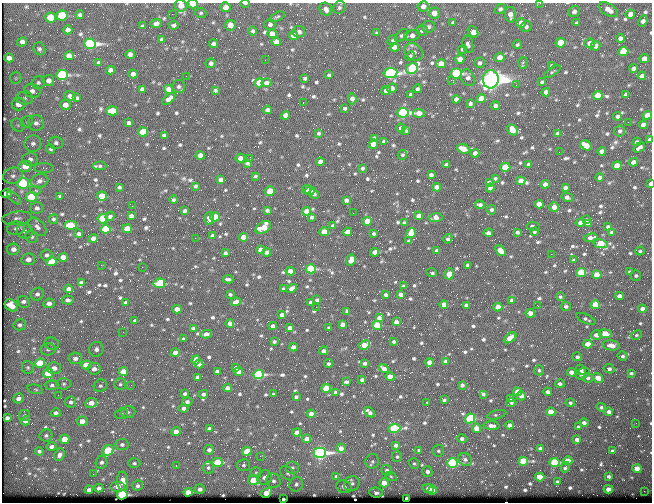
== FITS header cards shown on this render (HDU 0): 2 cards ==
NAXIS1  =                  650 / Width of table row in bytes
NAXIS2  =                  500 / Number of rows in table

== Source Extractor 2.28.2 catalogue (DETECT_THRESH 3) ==
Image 650 x 500 px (HDU 0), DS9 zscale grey, 1 PNG px = 1 image px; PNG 654 x 504 px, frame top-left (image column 1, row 500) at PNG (2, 3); each listed source drawn as its Kron ellipse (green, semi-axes under 4 px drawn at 4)
Background 359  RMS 1.4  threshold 4.29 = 3 sigma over >= 5 px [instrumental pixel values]
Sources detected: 801; of the 801, the 500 brightest by FLUX_AUTO listed and drawn (301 fainter detections omitted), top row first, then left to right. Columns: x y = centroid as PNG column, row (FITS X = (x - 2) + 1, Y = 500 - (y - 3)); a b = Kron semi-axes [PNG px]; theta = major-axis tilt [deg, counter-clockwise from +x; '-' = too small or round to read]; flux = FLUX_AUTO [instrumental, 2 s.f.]
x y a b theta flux
245 3 4 2 - 180
540 3 2 2 - 330
193 4 5 3 - 2100
181 6 6 6 - 1100
423 6 5 5 - 680
226 7 5 5 - 740
339 7 6 6 - 240
326 9 7 6 - 560
500 9 5 4 - 270
608 10 10 6 -32 710
574 12 6 5 - 350
201 13 6 4 2 140
434 13 5 5 - 980
172 14 2 2 - 400
630 14 5 4 - 690
62 15 5 5 - 5000
80 15 4 4 - 250
510 15 8 5 -82 640
277 17 8 4 25 160
51 18 5 5 - 3500
643 21 6 4 66 390
453 22 4 3 - 150
156 23 5 4 - 330
521 23 5 4 - 940
576 23 4 3 - 150
270 24 5 5 - 270
174 25 4 3 - 210
230 25 5 5 - 920
142 26 4 3 - 150
428 27 6 6 - 230
526 27 5 5 - 240
68 30 4 4 - 530
422 30 6 5 - 240
253 31 4 4 - 200
299 32 6 5 - 400
473 32 6 4 -55 1100
377 33 4 4 - 170
272 34 5 4 - 820
402 35 8 4 43 190
412 35 8 5 10 460
293 36 4 4 - 860
620 38 4 4 - 350
162 40 4 4 - 290
393 40 5 5 - 170
22 42 5 4 - 400
276 42 5 4 - 790
560 43 5 4 - 3000
590 43 5 4 - 550
90 44 6 5 - 28000
213 44 4 4 - 310
468 44 9 5 -79 330
517 45 5 4 - 170
595 46 5 4 - 480
394 47 4 4 - 580
39 49 6 5 - 220
462 49 5 4 - 190
623 51 5 4 - 4900
414 52 10 8 -42 480
130 54 5 4 - 460
69 56 5 4 - 620
410 56 5 4 - 190
499 57 5 4 - 710
9 58 5 4 - 520
460 59 4 4 - 700
644 59 4 4 - 860
265 60 2 2 - 200
99 63 4 4 - 300
211 63 5 4 - 320
479 63 5 5 - 290
523 63 5 5 - 190
441 64 5 4 - 1300
552 65 4 4 - 170
412 68 6 5 - 9700
634 68 4 4 - 400
111 70 4 4 - 480
552 72 9 4 35 150
390 73 7 5 6 24000
456 73 5 5 - 12000
133 74 4 4 - 400
62 75 6 5 - 14000
329 75 4 3 - 190
186 76 2 2 - 200
642 76 4 4 - 360
16 78 6 5 - 190
305 78 4 3 - 210
468 78 9 6 -65 400
491 79 9 8 - 130000
49 80 6 5 - 570
451 80 2 2 - 850
542 82 4 3 - 170
38 83 6 6 - 230
259 83 5 4 - 2100
266 83 5 4 - 410
516 85 2 2 - 270
179 86 6 6 - 230
392 88 5 4 - 550
142 89 4 4 - 310
169 89 4 4 - 680
418 89 4 3 - 260
215 90 3 3 - 160
32 91 8 6 -16 510
386 91 5 4 - 410
546 92 4 4 - 570
410 94 4 3 - 170
598 95 5 4 - 1500
626 95 4 3 - 230
70 96 6 5 - 440
25 98 8 6 -1 330
77 98 4 3 - 200
169 99 8 4 43 600
352 99 5 4 - 360
456 99 4 4 - 420
481 99 5 4 - 1500
303 103 3 2 - 500
470 103 4 4 - 260
19 104 7 6 - 1300
65 105 5 5 - 690
495 106 4 4 - 340
345 108 3 3 - 170
267 110 4 4 - 350
112 111 6 4 3 2000
403 113 5 5 - 22000
419 113 6 4 -5 800
285 115 4 4 - 680
647 115 5 4 - 1500
617 116 4 4 - 270
27 122 6 5 - 210
628 122 2 2 - 320
36 123 8 7 - 490
129 123 4 4 - 340
18 125 7 6 - 280
643 125 4 4 - 660
401 128 4 4 - 440
512 130 6 5 - 1300
406 131 4 3 - 150
620 131 5 5 - 220
143 132 5 4 - 3700
319 133 3 3 - 160
557 133 4 3 - 160
164 135 4 3 - 210
374 138 4 4 - 320
650 139 3 3 - 150
384 142 4 4 - 340
637 142 4 4 - 300
56 143 7 6 - 240
33 144 8 8 - 410
373 144 4 4 - 1100
586 145 6 4 -31 1500
639 147 6 3 33 320
51 149 4 4 - 200
463 149 6 4 -20 1200
602 151 4 4 - 670
559 152 2 2 - 340
475 153 4 4 - 590
200 155 4 4 - 740
402 155 5 4 - 170
240 158 4 4 - 490
30 159 7 7 - 420
249 159 3 2 - 1200
320 162 4 4 - 690
633 162 4 4 - 700
247 163 4 3 - 220
528 164 3 3 - 160
446 165 4 3 - 210
25 166 7 5 11 1600
100 166 6 4 2 150
617 166 5 4 - 2100
505 167 5 4 - 3600
44 168 10 4 0 200
362 168 3 3 - 170
431 175 4 4 - 240
13 176 10 8 13 540
255 176 3 3 - 150
600 177 4 3 - 400
495 178 4 3 - 160
220 180 4 4 - 420
39 181 9 7 17 500
521 181 4 4 - 840
489 182 4 3 - 310
23 183 6 5 - 9700
545 184 4 4 - 640
650 184 4 3 - 390
195 186 4 3 - 180
119 187 4 3 - 160
437 187 4 4 - 720
490 188 4 4 - 320
565 188 4 3 - 270
307 189 4 3 - 280
35 190 5 4 - 170
270 191 5 4 - 1700
310 191 5 4 - 330
6 193 5 4 - 900
314 194 5 4 - 280
60 196 3 3 - 140
102 196 5 4 - 2700
31 197 5 5 - 5300
567 197 6 4 -14 410
14 198 8 3 -42 210
174 200 4 3 - 220
346 200 4 4 - 330
539 204 4 4 - 1100
480 205 4 3 - 280
132 206 2 2 - 190
554 207 5 4 - 640
37 208 6 6 - 360
267 210 4 3 - 210
491 210 5 4 - 240
185 211 4 3 - 220
307 211 4 4 - 1000
353 213 2 2 - 170
110 216 5 3 - 230
131 216 4 4 - 310
418 216 4 4 - 820
215 217 5 4 - 2600
312 217 4 3 - 220
436 217 6 4 4 860
17 218 15 6 7 540
209 218 6 4 -88 550
53 219 5 4 - 200
103 219 5 4 - 6900
586 220 4 4 - 260
367 221 4 4 - 1900
404 223 4 3 - 230
580 223 4 4 - 650
588 224 4 4 - 400
71 225 6 4 -1 3800
333 226 4 4 - 350
533 226 6 3 -8 240
37 227 11 7 -46 440
263 227 8 5 33 2000
608 227 4 3 - 270
16 228 9 6 9 410
106 229 5 4 - 4800
127 229 5 4 - 1800
25 231 8 7 - 420
324 232 4 4 - 2200
347 232 4 4 - 800
517 232 4 3 - 240
534 232 3 3 - 150
612 232 4 3 - 200
373 233 3 3 - 160
411 233 5 4 - 1200
488 233 4 4 - 390
79 234 4 3 - 290
212 235 4 3 - 190
32 237 6 6 - 220
244 237 4 4 - 1500
195 238 2 2 - 270
591 238 7 4 9 430
93 239 4 4 - 620
448 239 5 3 - 220
409 241 4 4 - 230
601 244 7 4 -13 2900
13 249 6 5 - 630
261 250 4 4 - 800
437 251 4 4 - 320
500 251 6 4 -52 870
640 251 5 4 - 180
267 252 4 4 - 450
375 252 4 4 - 610
225 253 4 3 - 240
551 254 2 2 - 1000
47 255 6 5 - 280
63 257 5 4 - 670
28 259 7 6 - 630
351 260 6 4 63 820
573 260 4 3 - 160
52 261 5 4 - 2800
101 265 2 2 - 310
467 265 3 3 - 150
142 267 2 2 - 200
311 269 5 4 - 8900
290 271 4 4 - 680
581 272 5 4 - 4500
630 272 4 3 - 150
432 273 5 3 - 160
449 274 5 4 - 1500
597 275 4 4 - 2500
636 276 5 5 - 200
228 279 5 3 - 230
81 282 4 3 - 220
159 283 6 4 10 5400
403 286 4 3 - 180
68 289 5 4 - 470
283 289 4 3 - 200
291 289 5 4 - 430
37 294 7 6 - 300
230 294 4 3 - 170
401 294 4 4 - 550
385 295 3 3 - 260
619 296 4 4 - 660
560 297 3 3 - 150
68 300 6 4 -5 340
317 300 4 3 - 210
512 300 4 4 - 400
24 302 6 5 - 450
126 302 4 3 - 270
236 302 5 4 - 510
310 302 4 3 - 220
49 303 5 5 - 510
444 304 4 4 - 880
466 305 4 3 - 460
595 305 5 4 - 3300
11 306 7 5 -35 1200
538 306 3 2 - 460
566 306 5 4 - 240
316 307 2 2 - 690
498 307 4 4 - 1200
177 309 4 4 - 830
642 309 4 4 - 480
347 311 4 3 - 210
530 313 5 4 - 640
282 315 4 4 - 540
379 318 4 4 - 400
586 319 10 4 -25 260
135 320 3 3 - 140
396 322 4 4 - 450
230 323 4 4 - 420
342 324 4 4 - 380
20 325 6 5 - 260
377 325 5 4 - 4000
273 326 4 4 - 430
193 328 4 3 - 200
290 328 4 4 - 400
329 328 3 3 - 170
123 332 2 2 - 380
206 334 6 3 9 460
605 334 6 4 -8 1800
596 335 5 4 - 660
636 335 6 4 27 160
510 338 7 4 37 920
183 339 3 3 - 180
274 341 4 3 - 200
394 342 3 3 - 160
52 344 7 6 - 250
588 344 4 4 - 1600
364 345 6 4 27 1500
611 345 8 5 -6 760
293 347 4 4 - 480
48 349 7 6 - 290
96 349 7 7 - 450
323 351 4 4 - 410
175 353 4 4 - 740
623 356 5 4 - 210
577 357 5 4 - 270
75 358 7 5 5 460
196 360 4 4 - 510
445 361 4 3 - 320
430 362 4 4 - 1000
40 363 5 4 - 3500
329 363 4 3 - 210
364 363 3 3 - 260
199 364 4 4 - 390
86 365 5 4 - 1600
28 367 6 6 - 190
54 368 7 6 - 680
236 368 4 3 - 340
94 369 6 5 - 490
384 369 5 3 - 520
609 369 5 4 - 220
539 370 5 5 - 200
581 370 5 4 - 300
217 371 4 3 - 220
123 372 5 4 - 1400
239 372 4 4 - 920
571 372 4 4 - 600
48 373 5 4 - 2000
631 373 4 3 - 180
258 374 5 4 - 12000
582 374 7 5 30 420
198 377 4 4 - 330
390 377 4 4 - 1500
588 378 5 4 - 250
598 378 5 4 - 1200
362 380 4 3 - 250
346 382 4 3 - 200
64 384 7 5 3 210
120 384 6 6 - 220
560 384 5 4 - 270
52 385 7 4 -4 230
131 385 3 2 - 210
462 385 4 4 - 310
100 386 7 6 - 230
227 388 4 4 - 450
326 388 4 4 - 3000
35 389 8 4 -13 170
335 392 3 3 - 200
518 392 4 4 - 2300
548 392 4 4 - 370
185 394 4 3 - 240
203 394 5 4 - 300
273 394 3 3 - 150
483 394 4 3 - 240
58 395 2 2 - 380
521 396 5 4 - 660
296 397 4 3 - 220
18 398 5 4 - 470
511 398 4 4 - 320
444 400 3 3 - 170
71 402 5 5 - 280
187 402 5 4 - 280
427 402 3 2 - 160
91 403 6 5 - 870
511 403 5 4 - 210
570 403 4 4 - 190
601 407 5 4 - 170
184 408 4 4 - 330
128 412 7 6 - 260
369 412 6 3 -40 340
551 412 4 4 - 2000
609 412 4 4 - 440
56 413 5 4 - 290
122 414 7 5 21 170
311 414 4 4 - 1200
25 415 5 5 - 160
497 415 10 3 15 160
7 418 4 4 - 300
470 419 5 4 - 6300
25 421 5 4 - 480
82 421 5 5 - 720
584 423 4 3 - 290
636 423 2 2 - 170
509 425 4 4 - 530
492 426 8 4 -3 450
578 427 3 3 - 240
209 428 4 3 - 270
394 428 6 4 2 8900
477 428 4 4 - 1400
176 432 5 4 - 900
297 432 4 4 - 830
46 435 6 6 - 230
64 439 5 4 - 1500
306 439 4 4 - 650
462 439 5 4 - 300
577 440 4 4 - 350
122 444 6 5 - 290
396 445 4 4 - 370
51 447 5 4 - 320
341 448 4 4 - 860
540 449 4 4 - 550
108 450 6 5 - 4600
209 450 5 5 - 350
419 450 3 3 - 150
39 451 4 4 - 210
247 451 5 4 - 1400
438 451 6 5 - 200
613 451 3 3 - 200
320 453 6 5 - 32000
59 455 6 5 - 330
260 456 2 2 - 620
397 457 5 5 - 150
465 459 7 6 - 290
372 461 7 7 - 210
523 461 5 4 - 5600
568 461 4 4 - 1700
101 462 6 6 - 310
217 462 5 4 - 3500
134 463 6 5 - 200
452 463 5 4 - 13000
554 463 5 4 - 8200
414 464 6 5 - 160
243 465 6 6 - 230
176 466 3 2 - 220
292 467 6 6 - 230
565 467 5 3 - 230
208 468 6 5 - 220
637 469 4 4 - 1900
387 470 5 5 - 270
256 472 5 5 - 160
427 472 5 5 - 370
288 473 8 5 -41 270
93 474 2 2 - 270
336 476 3 3 - 330
391 476 6 4 -28 150
609 476 3 3 - 180
264 477 7 7 - 580
540 477 4 4 - 2000
253 480 5 5 - 1800
123 481 9 5 -88 930
273 481 8 7 - 390
557 482 4 3 - 280
384 483 5 4 - 1400
296 484 7 6 - 360
352 484 8 7 - 370
117 486 7 5 0 820
138 486 5 5 - 250
344 487 8 6 -19 410
99 488 4 4 - 460
428 488 5 4 - 970
200 489 5 4 - 390
608 489 4 4 - 770
89 490 4 4 - 430
432 490 4 3 - 410
644 491 2 2 - 410
188 492 4 4 - 1200
266 493 6 4 32 1300
376 493 7 5 -8 290
122 495 5 4 - 13000
407 498 4 3 - 1100
283 499 3 3 - 310
At the frame edge (FLAGS 8, measured only in part): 7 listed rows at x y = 245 3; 540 3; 193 4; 181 6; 339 7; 650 139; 650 184
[301 fainter detections neither listed nor drawn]